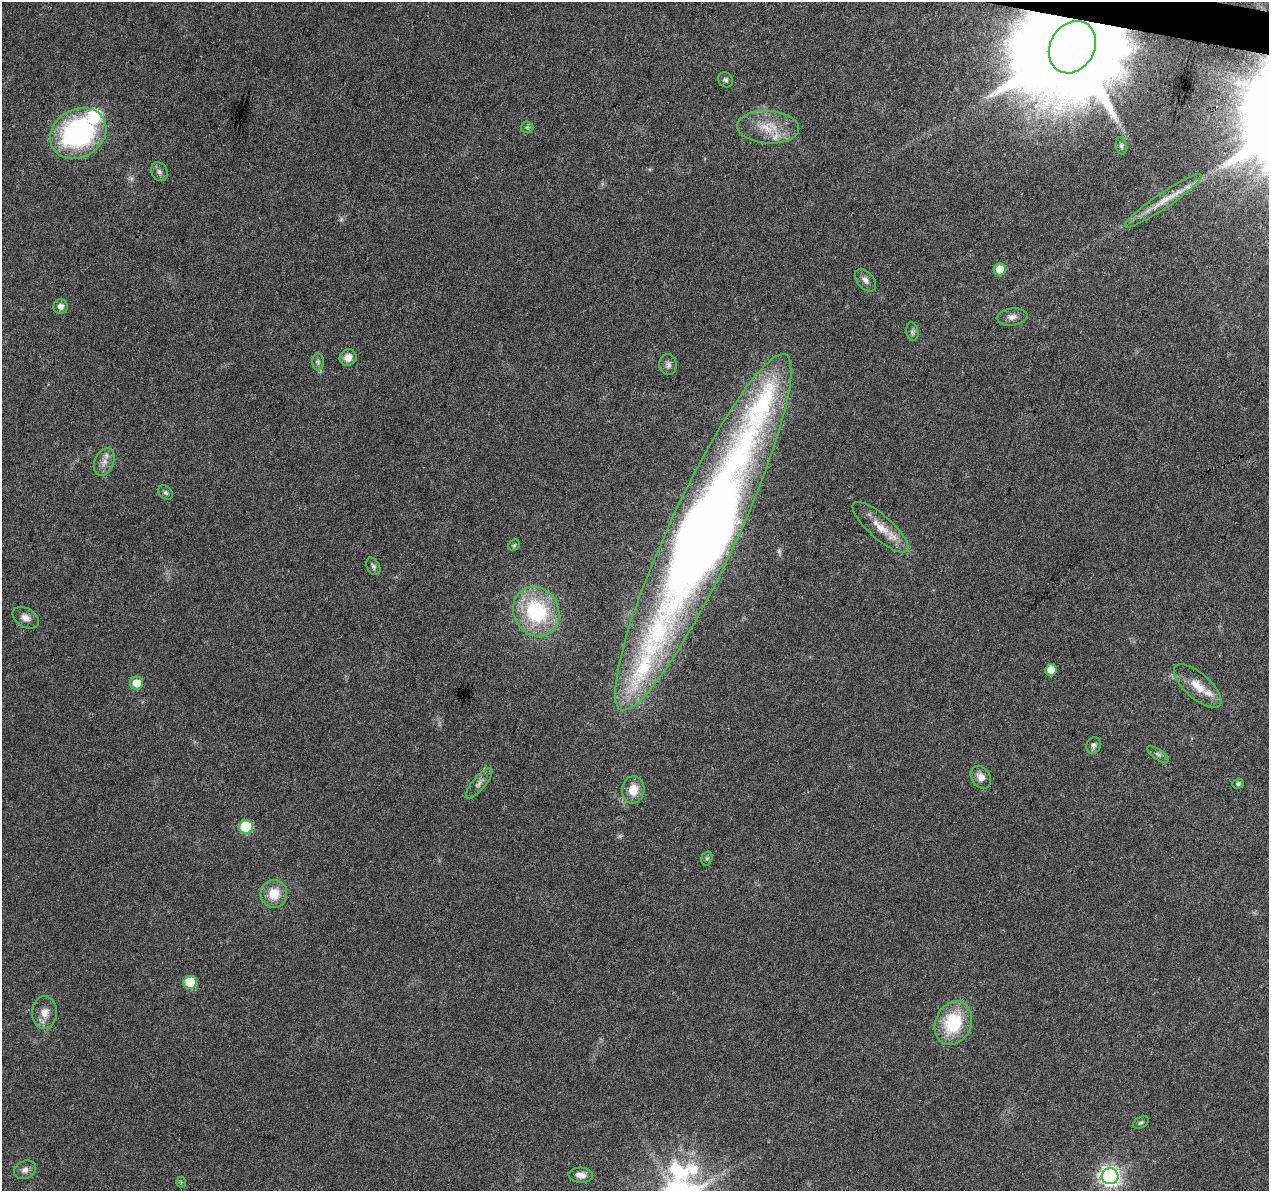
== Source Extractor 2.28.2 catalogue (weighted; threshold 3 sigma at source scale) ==
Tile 10 of 4 x 4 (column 2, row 3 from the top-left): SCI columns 1274-2540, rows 1473-2661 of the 5074 x 5261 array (HDU 1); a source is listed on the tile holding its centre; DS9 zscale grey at full resolution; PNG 1271 x 1193 px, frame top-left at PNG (2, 2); each listed source drawn as its Kron ellipse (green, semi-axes under 4 px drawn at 4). Shown black and unused: <1% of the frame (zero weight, under 3 of 6 exposures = <1% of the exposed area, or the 3 px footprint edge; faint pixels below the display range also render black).
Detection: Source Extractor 2.28.2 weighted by HDU 2 'WHT'; one run over the whole footprint, this tile lists its part. Background 0.0432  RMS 0.0035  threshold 0.0145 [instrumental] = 3 sigma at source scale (4.09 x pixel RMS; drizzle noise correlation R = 1.36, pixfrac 0.8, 0.0396/0.0396 arcsec/px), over >= 5 px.
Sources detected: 47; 3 inside a brighter listed object's ellipse — not listed separately; the other 44 listed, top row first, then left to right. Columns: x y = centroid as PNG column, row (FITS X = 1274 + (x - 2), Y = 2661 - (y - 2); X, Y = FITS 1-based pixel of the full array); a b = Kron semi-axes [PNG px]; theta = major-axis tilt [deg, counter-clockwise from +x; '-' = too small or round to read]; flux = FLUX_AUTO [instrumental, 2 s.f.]
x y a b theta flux
1072 47 27 22 60 9300
725 80 8 7 - 0.93
527 127 6 6 - 0.71
768 127 31 16 -3 9.1
78 133 29 24 31 61
1121 146 9 5 -80 0.71
159 172 10 8 -61 1.4
1163 201 46 7 34 6.5
1000 269 6 6 - 6.3
865 280 13 8 -46 1.8
61 307 7 7 - 1.9
1012 317 15 8 7 2
912 332 9 6 -79 1
348 358 9 8 - 2.9
318 362 8 6 -89 0.9
668 365 10 8 -88 1.4
104 462 14 9 66 2.6
165 492 8 6 -44 0.81
880 527 36 11 -41 7.4
703 532 196 34 65 540
514 545 6 5 - 0.54
373 566 9 6 -62 0.94
536 611 26 22 -62 31
26 618 14 9 -32 2.5
1051 670 6 5 - 5.1
137 683 6 6 - 5.6
1198 686 29 12 -42 6.4
1094 745 8 7 - 1.4
1158 754 12 5 -35 1
981 777 12 9 -56 2.5
479 783 19 6 50 2
1238 784 6 5 - 0.79
633 790 14 11 84 5.4
246 827 7 6 - 24
707 858 7 5 73 0.62
274 894 14 13 - 6.6
190 982 6 6 - 15
44 1013 16 12 87 3.7
953 1023 22 18 67 19
1141 1123 8 5 29 0.76
25 1170 11 9 24 1.8
581 1175 12 7 -3 2.4
1110 1176 8 8 - 190
181 1182 5 5 - 0.47
Overlapping masked pixels (flux is a lower limit): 1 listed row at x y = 1072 47